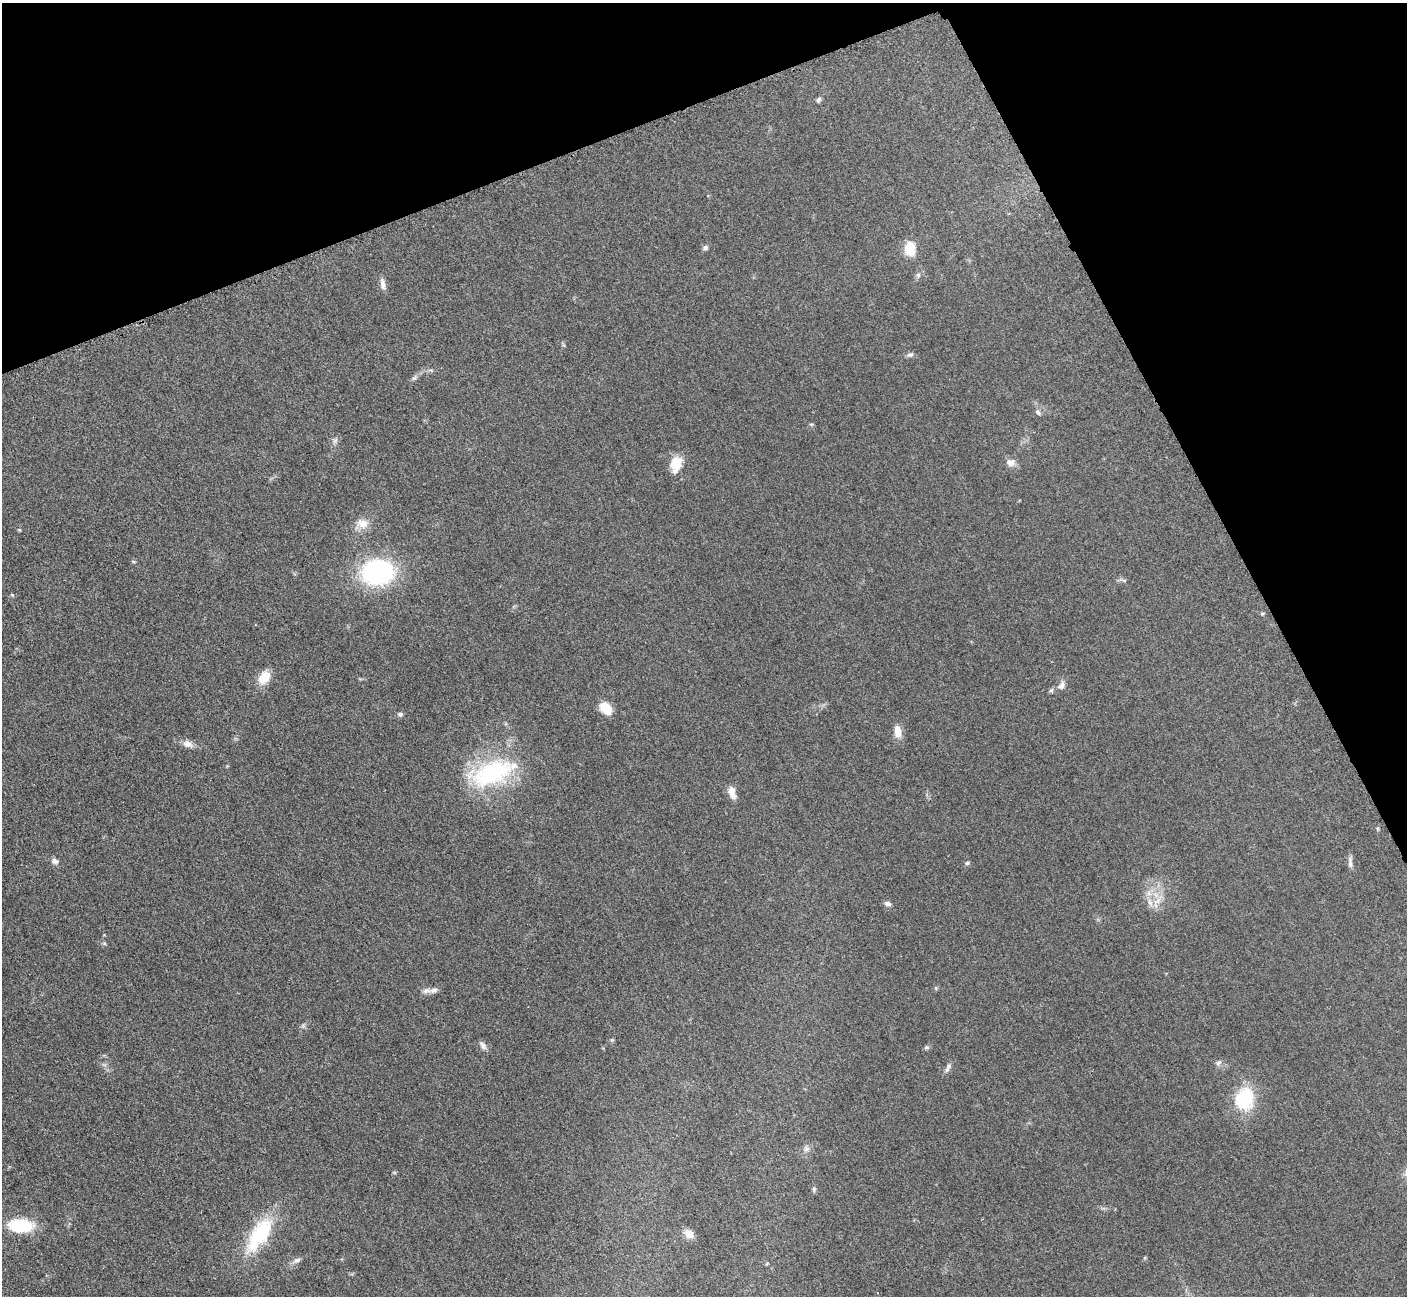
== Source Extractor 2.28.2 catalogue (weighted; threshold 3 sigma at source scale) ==
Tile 3 of 4 x 4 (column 3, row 1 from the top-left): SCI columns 2873-4277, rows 4074-5367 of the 5698 x 5663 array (HDU 1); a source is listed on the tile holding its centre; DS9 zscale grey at full resolution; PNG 1409 x 1298 px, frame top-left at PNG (2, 3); no overlay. Shown black and unused: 21% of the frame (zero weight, under 3 of 5 exposures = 3% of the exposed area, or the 3 px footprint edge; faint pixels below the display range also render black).
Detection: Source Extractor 2.28.2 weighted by HDU 2 'WHT'; one run over the whole footprint, this tile lists its part. Background 0.0534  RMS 0.006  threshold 0.0269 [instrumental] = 3 sigma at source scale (4.5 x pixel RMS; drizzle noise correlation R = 1.50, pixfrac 1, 0.05/0.05 arcsec/px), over >= 5 px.
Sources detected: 50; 2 inside a brighter listed object's ellipse — not listed separately; the other 48 listed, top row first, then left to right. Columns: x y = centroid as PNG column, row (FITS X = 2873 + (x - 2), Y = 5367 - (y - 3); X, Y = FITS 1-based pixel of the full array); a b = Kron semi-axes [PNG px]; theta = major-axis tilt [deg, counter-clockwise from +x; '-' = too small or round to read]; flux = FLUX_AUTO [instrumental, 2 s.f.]
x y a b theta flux
818 100 7 5 58 1.5
705 248 7 6 - 1.5
910 248 15 11 88 13
918 275 8 6 -79 1.4
383 284 15 7 -77 3.1
910 355 9 6 22 1.6
431 370 7 4 -19 0.91
414 378 7 6 - 1.3
1038 412 9 6 -53 1.6
811 424 6 4 -17 0.76
335 441 9 6 62 1.8
1010 462 11 9 -7 4.1
676 464 21 14 78 11
362 523 18 13 -13 6.8
19 530 5 4 - 0.62
133 561 6 3 -19 0.64
378 572 26 20 4 95
1123 580 10 4 -19 1.3
12 595 5 5 - 0.74
1262 614 6 4 1 0.77
264 677 18 12 53 9.5
1061 685 11 7 52 3
1051 691 6 5 - 0.98
606 708 13 9 -50 13
400 714 7 5 11 1.3
898 732 15 8 -82 6.1
188 744 14 9 -22 3.9
492 773 65 30 19 66
732 792 14 7 -74 5.8
55 861 9 7 -38 2.2
967 863 5 5 - 0.96
1350 863 17 5 -85 2.6
1157 901 13 7 32 4.7
888 903 9 7 -19 2.1
936 988 6 3 -72 0.68
426 990 12 7 5 2.7
612 1040 5 5 - 0.83
483 1046 12 7 -60 2.5
926 1047 7 5 2 1.1
1218 1063 9 6 59 1.7
949 1066 10 7 61 2.1
1243 1100 12 10 65 56
806 1149 8 7 - 2.1
814 1189 7 5 89 1.1
20 1225 25 12 -3 32
689 1234 12 10 -36 4.4
259 1235 52 20 57 41
297 1260 10 7 26 2.3